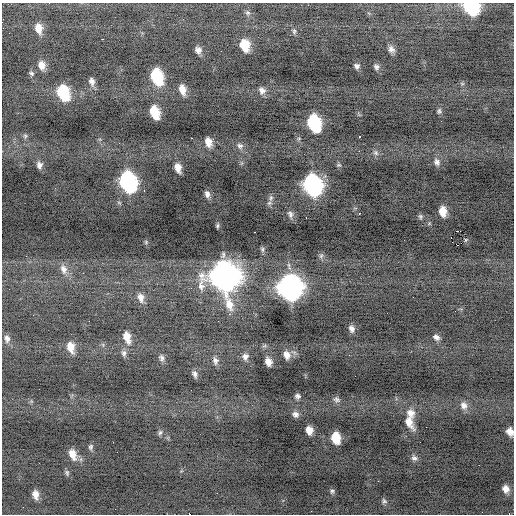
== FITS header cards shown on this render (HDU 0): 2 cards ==
NAXIS1  =                  512 / Axis length
NAXIS2  =                  512 / Axis length

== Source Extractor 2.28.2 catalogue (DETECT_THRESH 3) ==
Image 512 x 512 px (HDU 0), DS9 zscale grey, 1 PNG px = 1 image px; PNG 516 x 516 px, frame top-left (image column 1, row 512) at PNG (2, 3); no overlay
Background -0.375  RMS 0.89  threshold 2.66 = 3 sigma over >= 5 px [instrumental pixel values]
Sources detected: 95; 1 with non-positive FLUX_AUTO (blend fragments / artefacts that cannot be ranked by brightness) is not listed; the other 94 listed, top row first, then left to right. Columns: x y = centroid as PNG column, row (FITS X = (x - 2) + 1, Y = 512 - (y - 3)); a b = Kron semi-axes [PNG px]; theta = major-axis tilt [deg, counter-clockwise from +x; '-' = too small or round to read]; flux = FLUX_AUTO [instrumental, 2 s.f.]
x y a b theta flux
471 7 11 9 -41 6700
247 13 7 6 - 130
3 20 6 2 76 63
39 28 11 8 -77 630
294 31 7 5 88 110
102 39 2 2 - 170
245 45 11 8 -69 1200
391 49 9 7 -53 270
198 50 7 7 - 300
221 51 2 2 - 22
42 65 10 8 -77 500
357 66 7 6 - 180
376 67 7 6 - 180
31 73 6 5 - 120
157 76 13 8 -71 3700
92 81 10 7 -76 290
462 84 6 4 -1 87
182 89 11 6 -74 550
262 91 9 8 - 330
63 92 13 9 -68 3300
439 111 7 6 - 130
154 112 11 7 -71 1600
314 123 13 9 -71 5200
25 136 6 5 - 100
360 136 3 3 - 260
191 138 2 2 - 260
299 138 6 4 19 72
208 142 10 7 -74 530
240 146 9 7 -29 220
359 151 2 2 - 150
376 153 8 7 - 170
437 162 10 8 -64 280
39 165 7 6 - 240
178 168 9 6 -73 510
128 182 14 10 -69 12000
312 185 14 10 -69 15000
144 191 3 2 - 93
207 194 8 6 -76 230
271 198 7 5 69 140
269 203 8 5 25 130
443 211 9 7 -83 720
359 213 3 2 - 760
290 214 10 7 -80 200
420 216 6 6 - 110
306 217 3 2 - 47
217 226 6 4 83 82
458 231 3 2 - 1900
254 232 2 2 - 360
465 240 3 3 - 87
146 242 5 4 - 70
457 245 2 2 - 39
262 249 7 5 -73 110
321 256 8 6 68 140
64 269 13 9 -73 430
224 276 18 15 -73 52000
290 287 14 13 - 32000
191 288 2 2 - 29
141 298 11 7 -80 400
89 321 2 2 - 180
352 329 8 7 - 280
127 337 13 8 -74 720
436 337 9 7 -33 240
7 339 10 7 -80 290
71 347 13 8 -76 630
124 353 9 7 -88 200
286 354 10 6 -54 540
245 356 8 8 - 260
161 358 9 6 -79 200
215 361 9 7 -88 220
268 362 7 5 -72 450
195 374 9 6 -74 200
297 396 6 5 - 160
337 400 10 8 -15 200
464 405 11 9 -77 350
410 413 12 11 - 520
295 414 8 7 - 250
409 422 17 9 -62 650
309 430 7 6 - 550
510 432 7 6 - 420
160 433 7 5 62 120
336 438 9 7 -77 1300
113 442 2 2 - 40
91 447 8 6 75 140
72 454 13 8 -70 600
414 458 9 7 -26 200
67 473 8 5 -80 110
506 489 10 8 -63 450
332 491 7 6 - 130
217 493 2 2 - 100
35 494 9 6 -84 430
384 501 7 6 - 140
23 507 2 2 - 51
311 511 3 2 - 80
509 514 3 2 - 37
At the frame edge (FLAGS 8, measured only in part): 4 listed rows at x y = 471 7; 3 20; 510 432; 509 514
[1 non-positive-flux detection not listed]